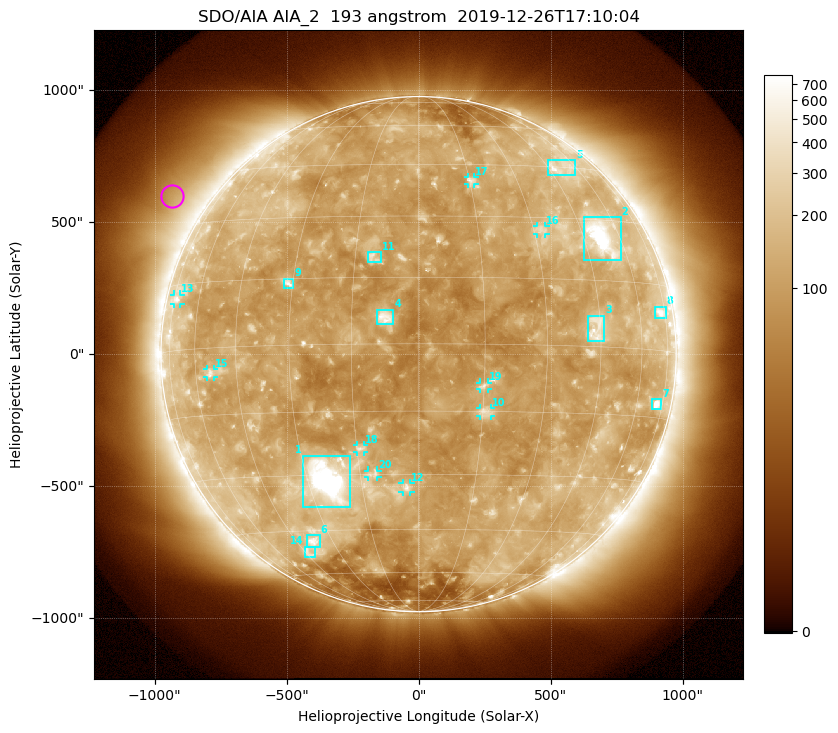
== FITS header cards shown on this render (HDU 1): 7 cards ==
TELESCOP= 'SDO/AIA'
INSTRUME= 'AIA_2'
WAVELNTH=                  193
WAVEUNIT= 'angstrom'
DATE-OBS= '2019-12-26T17:10:04.85'
CTYPE1  = 'HPLN-TAN'
CTYPE2  = 'HPLT-TAN'

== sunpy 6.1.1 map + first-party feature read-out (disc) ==
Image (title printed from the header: SDO/AIA AIA_2  193 angstrom  2019-12-26T17:10:04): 1024 x 1024 px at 2.4 arcsec/px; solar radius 976 arcsec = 407 px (full disc in frame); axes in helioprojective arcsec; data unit not stated in the header (colour bar unlabelled)
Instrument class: DISC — disc imager (sunpy class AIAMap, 193 A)
Bright regions (active regions / flare kernels): reference = the median radial profile (limb darkening/brightening removed); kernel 9 px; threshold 5 sigma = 171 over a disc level ~117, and >= 1.15x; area >= 12 px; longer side >= 10 px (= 24 arcsec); searched inside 0.97 R_sun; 29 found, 20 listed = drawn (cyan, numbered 1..; 9 of them under ~33 arcsec drawn as corner ticks so the feature stays visible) (cap 20 boxes per figure: the strongest are kept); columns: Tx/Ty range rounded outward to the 5 arcsec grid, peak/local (2 s.f.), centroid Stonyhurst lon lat
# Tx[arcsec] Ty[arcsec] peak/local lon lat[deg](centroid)
1 -440..-260 -580..-385 20 -24 -31
2 625..765 355..520 10 +52 +25
3 640..705 45..150 4.2 +44 +4
4 -160..-95 110..170 7.1 -7 +6
5 490..595 680..735 3.9 +51 +45
6 -425..-375 -735..-685 5.1 -38 -48
7 880..920 -210..-170 6.2 +71 -12
8 895..935 135..180 3.7 +72 +9
9 -510..-475 250..285 5.4 -31 +14
10 230..275 -235..-205 4.3 +16 -15
11 -195..-145 345..390 4 -11 +20
12 -60..-30 -520..-490 4.6 -3 -33
13 -930..-900 190..225 3 -73 +12
14 -435..-390 -770..-730 2.7 -43 -52
15 -805..-775 -90..-55 3.7 -54 -6
16 445..480 455..485 2.9 +32 +27
17 185..210 645..670 3.4 +15 +40
18 -235..-205 -370..-345 3.9 -14 -24
19 230..265 -135..-105 4.7 +15 -9
20 -195..-155 -465..-440 3.2 -12 -30
Off-limb structures (1.02-1.3 R_sun): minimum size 162 px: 5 found; the strongest spans PA ~35..75 deg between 1.06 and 1.3 R_sun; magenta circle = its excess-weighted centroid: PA ~55 deg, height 1.14 R_sun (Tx ~-930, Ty ~600 arcsec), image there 2.2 x the reference